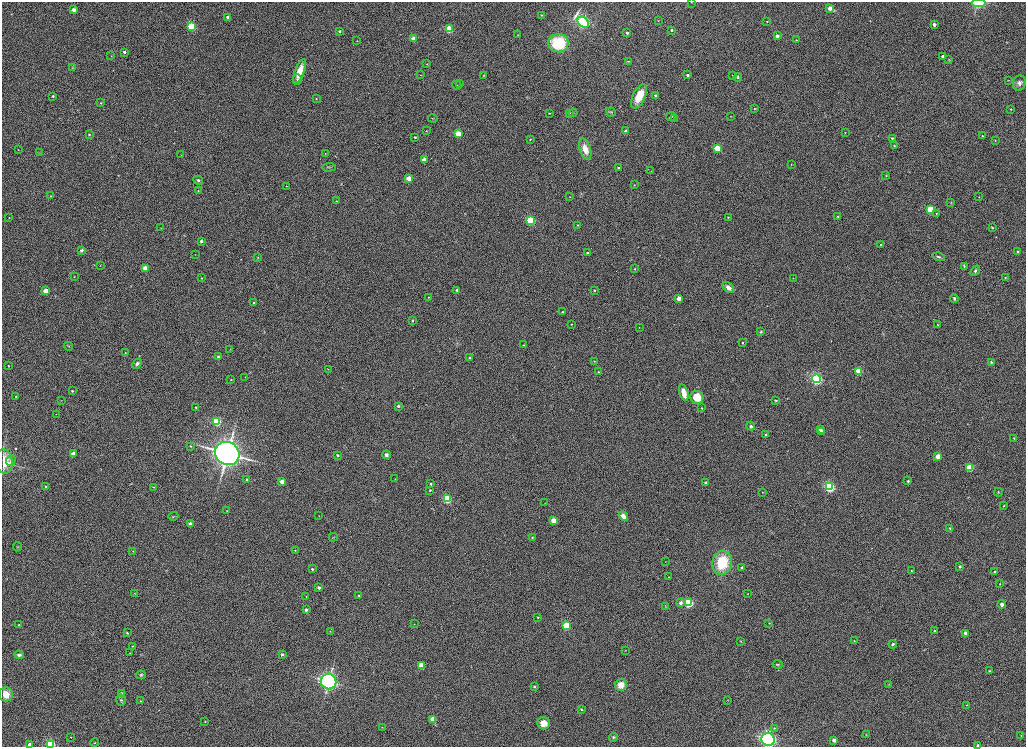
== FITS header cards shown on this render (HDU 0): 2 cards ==
NAXIS1  =                 2048
NAXIS2  =                 1489

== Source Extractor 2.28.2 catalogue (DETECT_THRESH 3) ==
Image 2048 x 1489 px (HDU 0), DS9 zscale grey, zoomed out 1/2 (1 PNG px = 2 x 2 image px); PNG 1028 x 749 px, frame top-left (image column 1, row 1489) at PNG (2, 2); each listed source drawn as its Kron ellipse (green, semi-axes under 4 px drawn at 4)
Background 1180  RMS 6.2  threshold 18.6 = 3 sigma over >= 5 px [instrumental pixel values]
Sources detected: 263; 1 cannot appear on this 1/2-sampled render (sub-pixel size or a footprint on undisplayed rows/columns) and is neither listed nor drawn; the other 262 listed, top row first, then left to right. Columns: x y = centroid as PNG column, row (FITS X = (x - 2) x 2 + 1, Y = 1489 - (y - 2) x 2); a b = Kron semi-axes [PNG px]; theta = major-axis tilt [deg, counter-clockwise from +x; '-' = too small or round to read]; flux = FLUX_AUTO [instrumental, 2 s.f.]
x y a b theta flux
691 2 2 1 - 330
979 3 7 4 -1 40000
830 8 3 2 - 18000
73 10 3 3 - 13000
541 15 4 3 - 1100
228 17 3 2 - 8800
658 21 3 2 - 620
583 22 6 4 -44 270000
767 22 3 2 - 800
934 24 2 2 - 6800
192 27 3 3 - 150000
449 29 3 3 - 86000
672 30 2 2 - 2500
340 31 2 2 - 2900
627 33 2 2 - 4100
518 35 2 2 - 630
777 36 3 2 - 10000
413 39 3 3 - 19000
796 40 2 2 - 550
357 41 2 1 - 350
558 43 10 9 - 58000
124 52 3 2 - 3300
111 56 3 2 - 580
943 56 2 2 - 5400
949 60 4 3 - 900
628 61 2 2 - 980
427 64 2 2 - 590
72 67 3 3 - 770
300 71 13 5 69 24000
420 75 2 2 - 340
484 75 4 3 - 900
687 75 2 2 - 4300
732 75 2 2 - 550
738 77 4 3 - 1500
297 79 5 4 - 2300
1008 80 3 2 - 520
1019 83 8 6 70 5000
460 84 2 2 - 560
457 85 5 2 - 830
655 95 3 2 - 3000
53 96 2 2 - 1900
639 96 13 6 63 25000
316 99 2 2 - 690
101 103 3 2 - 850
754 108 3 2 - 860
1011 109 2 2 - 670
611 112 5 2 - 1000
549 113 4 3 - 1000
569 113 2 2 - 490
573 113 4 2 - 720
731 116 2 2 - 380
671 117 5 3 - 1300
433 118 5 2 - 780
674 119 2 2 - 550
426 131 3 3 - 630
625 131 2 2 - 4300
845 133 2 2 - 450
89 134 2 2 - 1300
458 134 3 3 - 46000
982 136 2 2 - 1700
415 137 2 2 - 1700
892 138 2 2 - 2100
530 139 3 2 - 1000
995 140 2 2 - 720
894 146 4 3 - 1000
717 148 3 3 - 63000
585 149 11 5 -73 14000
18 150 2 1 - 370
40 152 4 3 - 900
325 153 3 2 - 510
181 155 3 2 - 400
424 160 3 3 - 20000
791 164 3 2 - 490
329 167 7 2 3 1200
618 168 2 2 - 2800
651 171 2 2 - 340
886 176 2 2 - 640
409 178 3 3 - 23000
198 180 5 4 - 2300
634 185 3 2 - 750
286 186 2 2 - 620
198 191 3 3 - 820
51 196 2 2 - 620
570 197 2 2 - 520
979 197 2 2 - 730
336 201 2 2 - 1000
951 203 3 2 - 690
931 210 3 3 - 100000
936 213 3 2 - 870
838 216 2 2 - 1400
728 217 2 2 - 580
9 218 2 2 - 370
530 220 3 3 - 160000
578 225 3 2 - 1000
161 228 2 1 - 340
992 228 3 2 - 750
201 241 2 2 - 4400
881 244 2 2 - 990
81 250 3 3 - 2200
1018 252 2 2 - 3700
587 253 2 2 - 2200
195 254 2 1 - 270
939 257 6 3 -16 1800
258 258 3 3 - 870
100 265 2 1 - 380
964 266 4 3 - 1100
145 268 3 3 - 30000
635 269 2 2 - 620
975 271 6 4 49 2300
74 277 2 1 - 600
1005 277 2 2 - 780
201 278 2 2 - 780
793 278 2 1 - 380
728 288 7 4 -42 6600
457 290 2 2 - 2300
594 290 2 2 - 1300
46 291 3 3 - 27000
429 297 2 2 - 770
679 298 4 3 - 5800
954 298 4 3 - 1900
254 303 2 2 - 1100
563 312 3 2 - 940
412 320 3 3 - 1300
571 324 2 2 - 740
937 325 2 2 - 510
639 327 2 2 - 420
761 332 3 3 - 1400
742 343 2 2 - 1400
523 345 2 2 - 730
68 346 5 2 - 770
230 349 2 1 - 370
125 353 2 2 - 740
218 357 2 2 - 6600
469 358 2 2 - 780
594 361 2 2 - 370
991 362 3 3 - 1400
137 364 5 4 - 3500
8 366 2 1 - 480
328 369 2 2 - 480
859 371 3 3 - 66000
598 372 2 2 - 900
245 377 2 2 - 530
816 379 4 4 - 300000
231 380 2 2 - 550
72 391 2 2 - 1900
684 393 8 4 -74 12000
16 397 2 2 - 1500
697 397 7 6 - 20000
61 400 2 1 - 300
776 401 3 3 - 1100
398 406 3 2 - 2500
196 407 2 2 - 1500
702 408 2 2 - 1100
56 414 2 2 - 390
217 421 3 3 - 150000
751 426 4 4 - 2700
820 429 2 2 - 4600
821 431 2 2 - 3700
766 435 2 2 - 3500
1014 438 3 3 - 1100
191 446 3 3 - 1200
227 453 12 11 - 870000
73 454 3 3 - 16000
337 455 3 3 - 1500
386 455 4 4 - 3800
938 456 3 3 - 27000
11 460 5 4 - 2400
4 461 12 8 -81 26000
970 467 3 3 - 80000
247 479 2 2 - 1800
395 479 2 2 - 360
908 481 2 2 - 1900
282 482 3 3 - 19000
706 483 4 3 - 1500
430 484 2 2 - 1900
45 487 3 3 - 1100
153 487 3 2 - 960
829 487 3 3 - 260000
430 490 2 2 - 1100
762 492 2 2 - 380
998 492 4 3 - 910
447 499 3 3 - 120000
545 503 2 2 - 380
1004 506 3 3 - 890
227 510 2 2 - 410
173 516 5 3 - 1200
319 516 2 2 - 360
623 516 5 4 - 9000
554 520 3 3 - 30000
190 524 3 2 - 11000
950 528 4 3 - 1500
333 537 4 2 - 880
532 537 3 3 - 960
18 547 4 3 - 1200
295 550 2 2 - 810
133 551 2 2 - 570
665 561 2 2 - 370
722 563 12 9 71 54000
960 566 2 2 - 3900
742 568 2 2 - 6000
312 569 3 2 - 2700
911 571 3 2 - 730
994 572 2 2 - 2500
669 577 2 2 - 480
1000 584 3 2 - 760
319 588 2 2 - 4900
135 593 3 2 - 510
748 594 2 1 - 370
306 596 2 2 - 680
359 596 3 3 - 1200
680 603 3 3 - 5000
689 603 3 3 - 170000
1002 604 4 3 - 5100
665 607 3 3 - 750
306 610 3 3 - 2100
538 617 2 2 - 1100
769 623 2 2 - 910
414 624 2 2 - 410
19 625 2 2 - 950
566 626 3 3 - 110000
330 631 3 3 - 790
934 631 2 2 - 3300
127 633 4 3 - 1300
966 633 3 2 - 11000
741 641 4 3 - 760
854 641 2 2 - 400
893 644 4 4 - 2100
133 646 3 3 - 820
626 650 3 2 - 510
130 653 3 2 - 610
282 654 3 2 - 3900
19 655 5 3 - 3500
778 664 5 3 - 1300
421 665 3 3 - 44000
989 671 3 3 - 960
141 675 5 3 - 1500
329 681 8 7 - 310000
889 684 3 2 - 710
621 685 6 6 - 15000
534 686 2 2 - 1800
6 694 7 6 - 17000
122 694 3 3 - 9300
121 700 5 5 - 2700
728 700 3 2 - 390
141 701 2 2 - 500
967 705 3 2 - 690
581 709 3 2 - 1100
433 719 3 3 - 36000
205 722 2 2 - 630
544 723 6 6 - 11000
382 727 2 2 - 500
774 728 3 3 - 1000
866 734 3 3 - 620
1021 735 3 2 - 510
71 737 3 2 - 730
613 737 4 4 - 2100
768 739 7 6 - 320000
834 740 3 2 - 8500
94 743 4 2 - 840
30 744 3 2 - 12000
50 744 3 3 - 160000
978 745 2 2 - 5100
At the frame edge (FLAGS 8, measured only in part): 7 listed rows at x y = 691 2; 979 3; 4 461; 768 739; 30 744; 50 744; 978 745
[1 sub-pixel or undisplayed-footprint detection neither listed nor drawn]